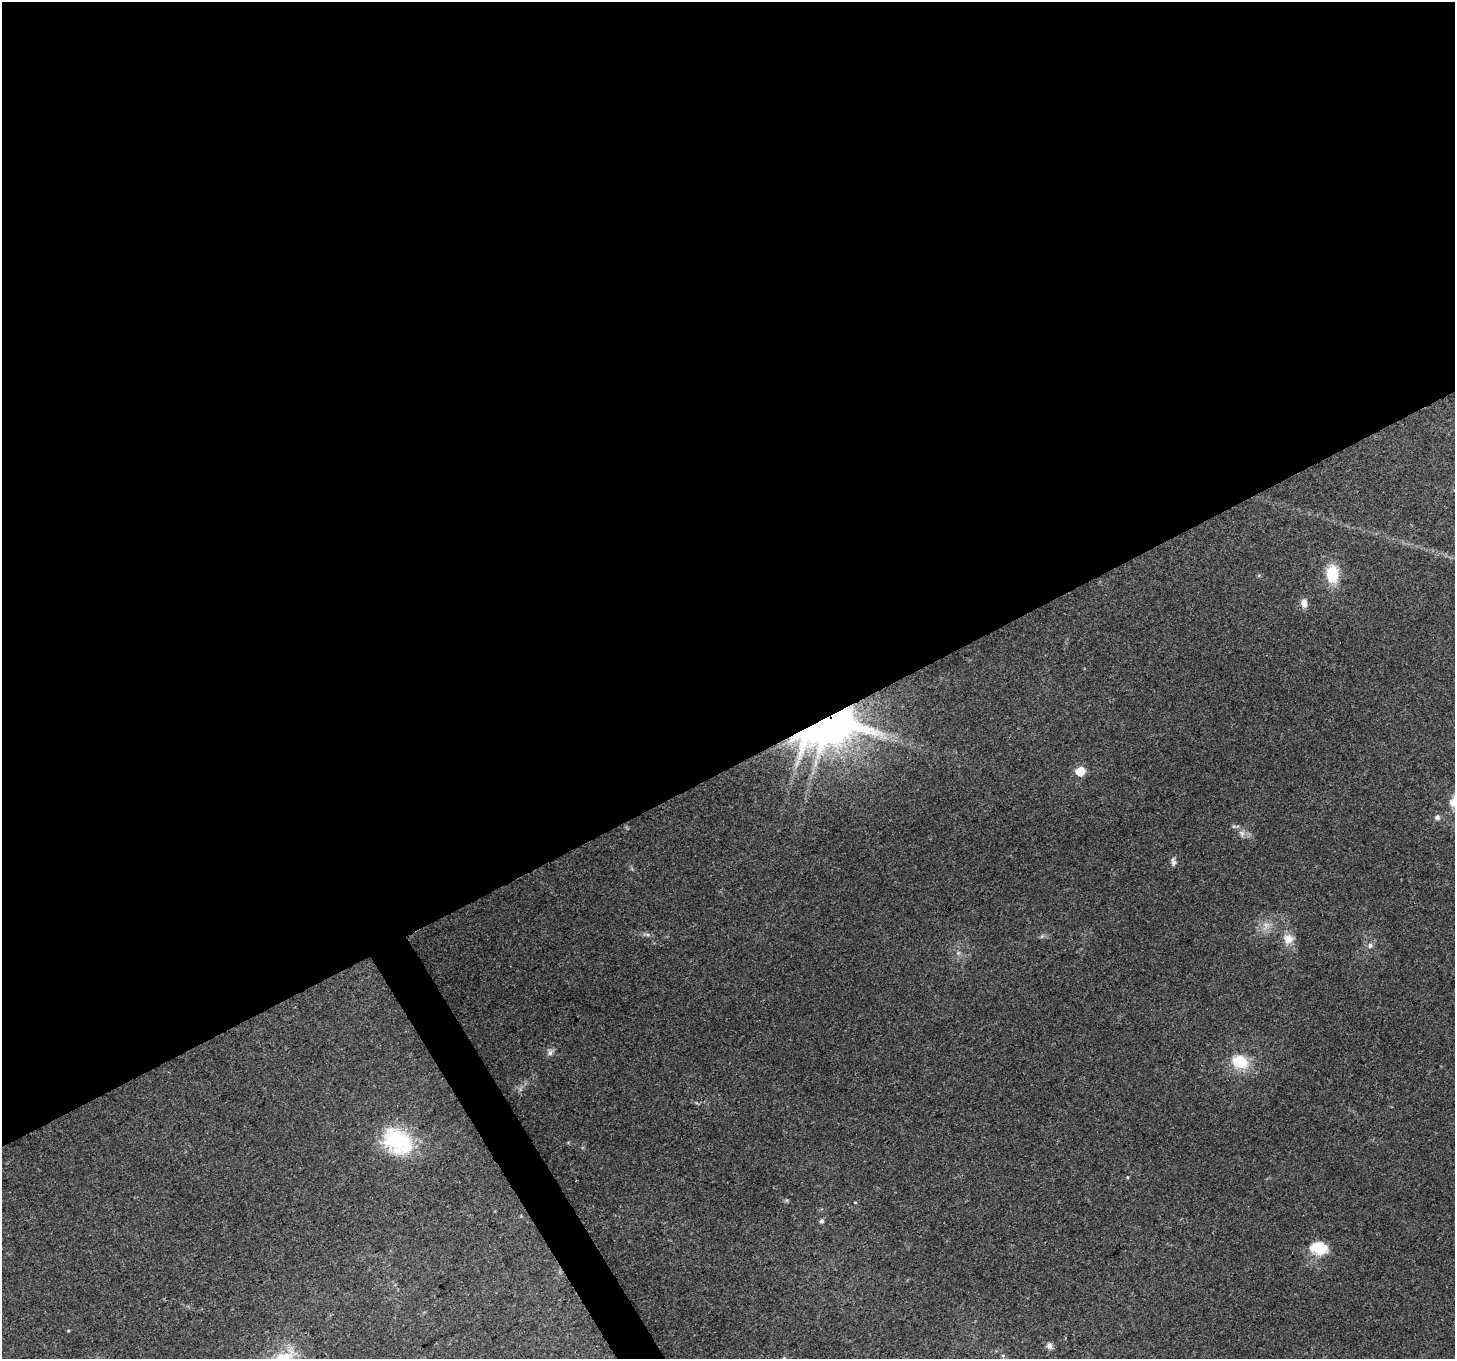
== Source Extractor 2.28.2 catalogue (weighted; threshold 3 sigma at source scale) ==
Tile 2 of 4 x 4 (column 2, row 1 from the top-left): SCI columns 1454-2906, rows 4182-5538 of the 5813 x 5708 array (HDU 1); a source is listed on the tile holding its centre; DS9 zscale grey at full resolution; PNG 1457 x 1361 px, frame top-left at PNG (2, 2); no overlay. Shown black and unused: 58% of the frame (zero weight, under 3 of 4 exposures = <1% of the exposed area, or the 3 px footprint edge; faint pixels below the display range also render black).
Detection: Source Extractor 2.28.2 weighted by HDU 2 'WHT'; one run over the whole footprint, this tile lists its part. Background 0.179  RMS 0.0072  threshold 0.0325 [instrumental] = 3 sigma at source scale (4.5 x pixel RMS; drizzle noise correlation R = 1.50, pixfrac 1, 0.0396/0.0396 arcsec/px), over >= 5 px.
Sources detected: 20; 1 too faint to see at this stretch — not listed; the other 19 listed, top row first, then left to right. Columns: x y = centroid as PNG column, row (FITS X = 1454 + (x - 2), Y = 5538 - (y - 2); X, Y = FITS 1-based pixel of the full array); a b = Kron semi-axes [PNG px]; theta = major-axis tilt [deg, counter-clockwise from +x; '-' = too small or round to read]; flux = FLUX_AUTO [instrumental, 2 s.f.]
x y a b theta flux
1332 574 23 15 -88 21
1304 603 11 7 -86 4.7
829 722 18 12 22 2300
1080 771 6 6 - 20
1437 817 7 6 - 2.2
1242 833 10 8 -74 3.6
1173 862 12 6 -88 2.7
1288 939 13 12 - 8.3
1370 945 8 6 74 2.1
958 953 6 5 - 1.6
550 1053 9 6 59 2.5
1240 1061 19 14 -23 23
398 1141 38 28 -35 53
855 1202 4 3 - 0.6
821 1221 6 5 - 1.9
1319 1248 22 15 -7 18
1050 1346 10 7 -57 2.9
1003 1356 5 3 - 0.95
784 1358 5 4 - 0.88
Overlapping masked pixels (flux is a lower limit): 1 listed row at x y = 829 722
Isophote crosses this tile's border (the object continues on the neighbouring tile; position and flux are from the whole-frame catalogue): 1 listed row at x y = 784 1358